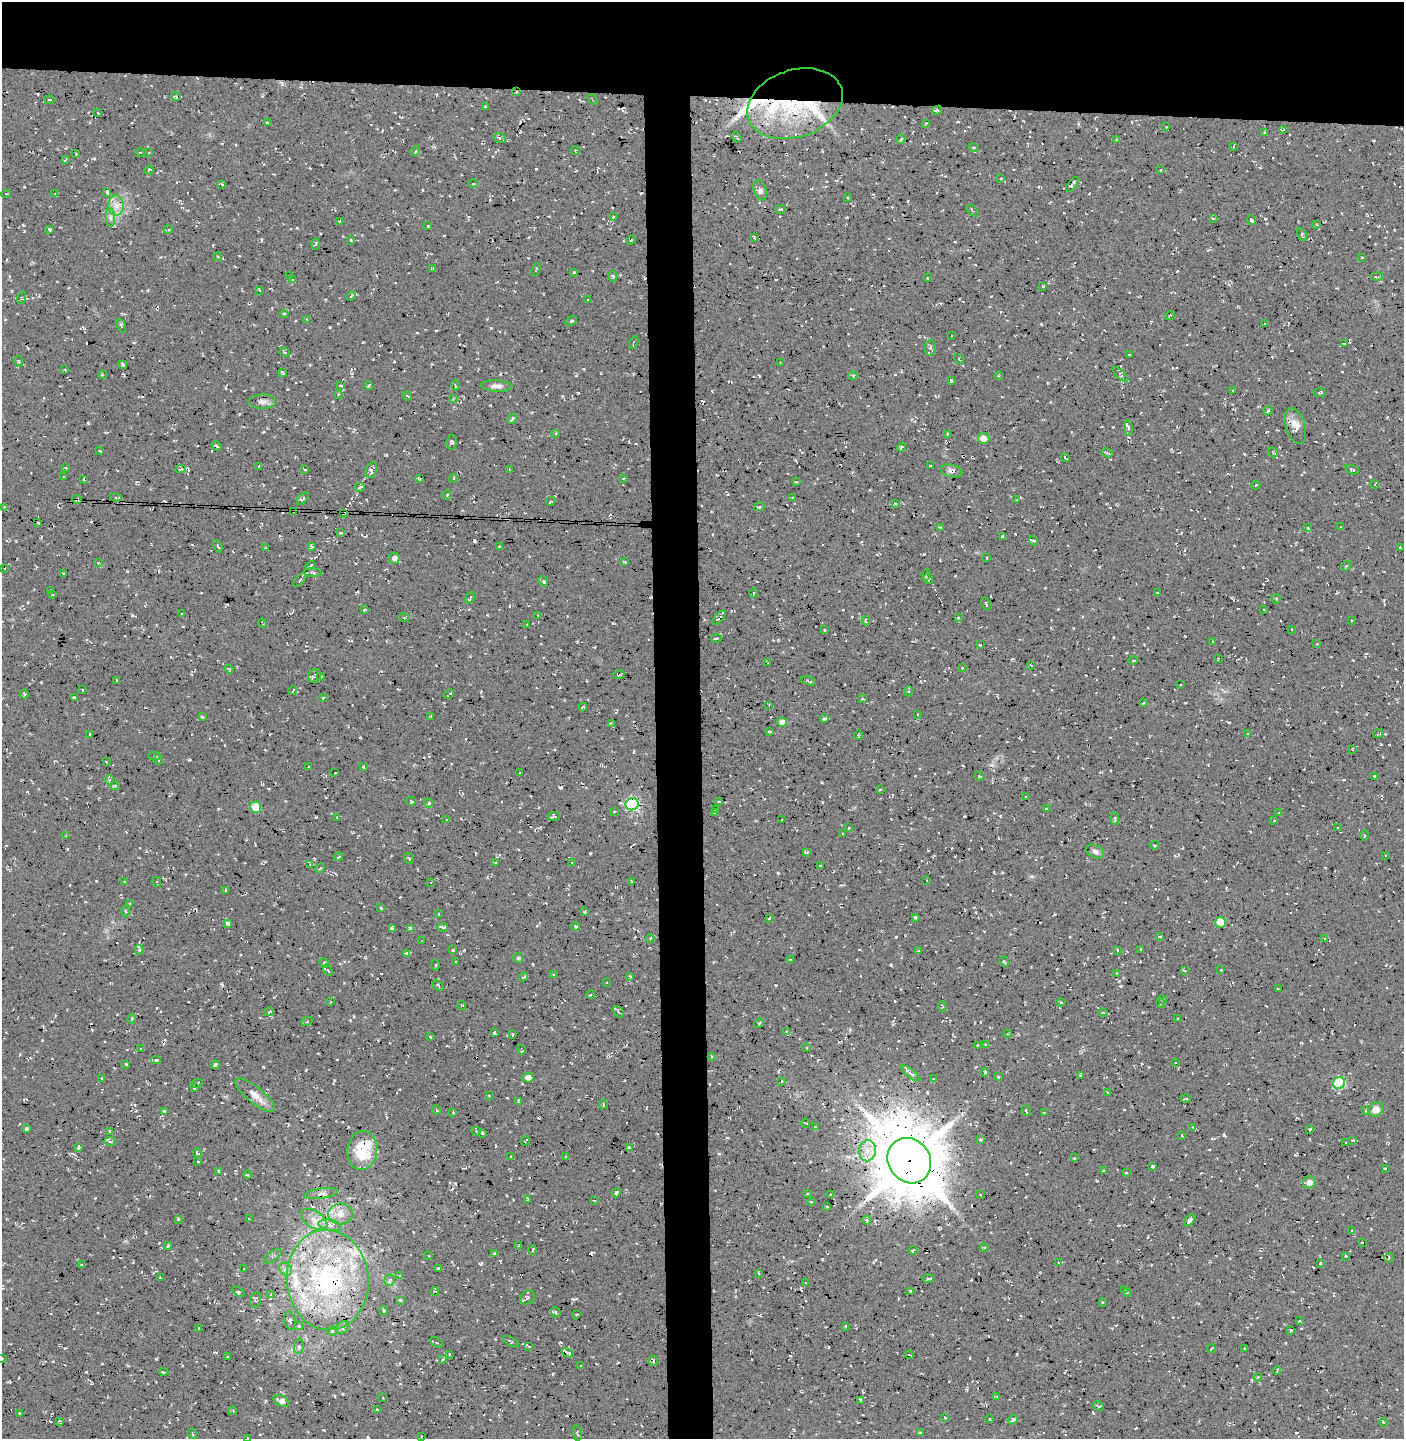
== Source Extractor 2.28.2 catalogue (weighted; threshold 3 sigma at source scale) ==
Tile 2 of 3 x 3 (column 2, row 1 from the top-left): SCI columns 1584-2985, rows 2875-4311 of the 4570 x 4319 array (HDU 1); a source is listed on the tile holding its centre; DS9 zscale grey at full resolution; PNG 1406 x 1441 px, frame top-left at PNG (2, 2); each listed source drawn as its Kron ellipse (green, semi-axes under 4 px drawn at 4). Shown black and unused: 10% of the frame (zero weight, under 3 of 4 exposures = <1% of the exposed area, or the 3 px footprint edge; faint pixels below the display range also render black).
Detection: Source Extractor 2.28.2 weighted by HDU 2 'WHT'; one run over the whole footprint, this tile lists its part. Background 0.0234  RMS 0.0058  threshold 0.0262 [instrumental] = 3 sigma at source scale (4.5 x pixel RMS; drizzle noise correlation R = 1.50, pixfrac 1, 0.0396/0.0396 arcsec/px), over >= 5 px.
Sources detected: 852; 126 cosmic-ray / hot-pixel residue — neither listed nor drawn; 24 inside a brighter listed object's ellipse — not listed separately; of the other 702, all 500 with FLUX_AUTO >= 0.513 (the completeness limit of this list) listed and drawn (202 fainter detections not listed), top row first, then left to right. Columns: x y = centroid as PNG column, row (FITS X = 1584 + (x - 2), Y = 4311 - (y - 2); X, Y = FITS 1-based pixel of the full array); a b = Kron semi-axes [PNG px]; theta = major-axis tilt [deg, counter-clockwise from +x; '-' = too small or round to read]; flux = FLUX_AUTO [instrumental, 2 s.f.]
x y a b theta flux
516 92 2 2 - 0.69
176 96 5 4 - 1
49 100 5 2 - 0.54
592 100 6 2 -54 0.54
795 104 49 33 19 61
486 106 4 3 - 0.56
937 110 5 3 - 0.68
98 113 3 2 - 0.71
268 123 3 2 - 0.74
925 124 3 2 - 0.76
1166 127 3 2 - 0.54
1284 129 3 3 - 0.8
1265 132 4 3 - 0.58
736 137 6 2 -53 0.61
500 138 6 5 - 1.2
901 139 4 3 - 0.91
1117 140 3 3 - 0.7
1234 147 4 2 - 0.74
974 148 5 3 - 0.54
415 151 5 4 - 0.91
575 151 4 3 - 0.7
149 152 4 2 - 0.54
140 153 4 3 - 0.65
76 154 3 2 - 0.69
66 160 3 2 - 0.95
149 170 5 3 - 1.2
1161 170 4 3 - 0.84
1001 178 3 2 - 0.57
473 183 5 3 - 0.59
222 184 3 3 - 1.5
1072 185 9 3 53 2.3
760 190 10 6 -74 1.9
107 192 4 3 - 0.97
6 194 5 3 - 0.63
55 194 4 3 - 0.73
848 197 3 2 - 0.67
116 206 10 7 -90 4.3
780 209 5 2 - 0.54
973 211 7 3 -42 0.73
613 217 3 3 - 1.5
110 218 9 4 -90 1.8
1213 218 4 3 - 0.62
1251 220 5 2 - 0.96
339 221 3 2 - 0.61
1316 224 3 2 - 0.54
428 226 3 3 - 0.86
50 229 3 2 - 0.66
168 230 4 3 - 0.57
1302 235 7 3 -65 1.2
754 238 3 2 - 0.68
351 240 3 2 - 0.55
631 240 5 4 - 0.79
316 244 5 3 - 0.72
217 257 4 3 - 0.72
1362 258 3 3 - 0.93
433 269 3 3 - 0.77
536 270 7 2 68 0.54
574 272 3 3 - 1.1
290 276 3 2 - 0.69
613 276 5 4 - 1
1377 277 6 2 1 0.77
927 278 3 3 - 0.62
292 280 4 3 - 0.85
1043 286 3 3 - 0.87
259 290 3 2 - 0.55
351 296 5 3 - 0.77
21 298 6 3 73 0.79
588 300 3 2 - 1
284 314 4 3 - 0.72
1170 316 5 3 - 0.58
307 319 4 3 - 1
571 321 6 3 37 0.67
1265 324 2 2 - 0.6
121 325 7 3 -63 0.72
951 335 3 2 - 0.73
634 342 6 3 66 0.79
1344 344 3 3 - 0.54
930 348 8 5 84 1.3
285 352 5 3 - 0.77
1129 355 3 2 - 0.67
959 359 5 3 - 0.53
19 362 5 3 - 0.67
781 362 4 2 - 0.53
123 365 4 3 - 1.3
65 370 4 3 - 0.6
282 373 4 3 - 0.96
102 375 4 3 - 0.58
1121 375 10 4 -44 1.4
853 376 4 4 - 0.68
998 376 4 3 - 0.64
951 380 4 3 - 2
369 385 4 3 - 0.99
455 385 5 2 - 0.7
341 386 4 2 - 0.62
496 386 16 5 -3 2.9
1233 390 2 2 - 0.65
1320 393 6 2 4 0.71
338 394 3 2 - 0.58
407 396 5 2 - 0.73
453 399 4 3 - 0.53
262 402 13 7 1 2.8
1268 411 5 3 - 0.88
512 419 6 2 53 1
1295 426 18 9 -73 5.5
1128 428 8 3 -82 1
555 433 4 3 - 0.72
947 434 3 2 - 0.55
984 438 6 5 - 5.1
452 442 7 5 80 1.2
216 446 5 3 - 1.2
902 447 4 2 - 0.92
100 451 3 2 - 0.72
1273 452 5 3 - 0.63
1107 453 5 3 - 0.78
1065 458 5 2 - 0.71
930 466 3 3 - 0.64
66 467 3 2 - 0.63
259 467 3 2 - 0.57
180 469 5 3 - 1.6
305 469 3 2 - 0.88
509 469 3 3 - 0.58
371 470 8 5 66 2.6
1352 470 7 3 -20 1
952 471 11 6 -13 2.2
63 477 3 2 - 0.53
419 478 4 2 - 0.79
453 478 4 3 - 0.85
83 479 3 2 - 0.62
623 479 3 2 - 0.7
796 482 4 3 - 0.63
1375 484 4 3 - 0.52
1256 485 4 3 - 0.93
360 487 5 3 - 2
447 495 4 2 - 0.51
116 498 6 4 -14 0.87
793 498 3 3 - 0.7
77 499 5 3 - 1.3
303 499 7 3 48 0.84
1017 500 3 3 - 0.66
551 501 4 3 - 1.3
895 504 4 3 - 0.6
5 507 4 3 - 0.77
759 507 5 3 - 0.7
294 511 4 3 - 0.81
343 513 3 3 - 1.2
38 523 3 2 - 1.4
940 527 4 3 - 0.72
1340 527 3 2 - 0.51
1308 528 3 3 - 1.2
340 533 3 3 - 1.2
1003 537 4 3 - 1.9
1033 541 5 4 - 1.3
218 546 7 3 -65 0.87
312 547 3 3 - 1.1
499 547 3 3 - 0.77
266 548 3 3 - 0.93
1400 548 3 3 - 1.3
394 558 5 5 - 2.7
987 558 3 2 - 0.51
624 562 4 3 - 0.65
98 563 3 3 - 0.73
310 566 5 3 - 1.3
1346 566 5 3 - 0.62
4 568 2 2 - 0.6
313 572 9 4 -3 1.4
63 573 3 2 - 0.68
926 574 6 2 73 0.74
928 579 5 3 - 0.62
300 580 8 3 49 1.7
543 581 5 3 - 0.9
50 590 3 2 - 0.7
753 593 4 3 - 0.67
1157 593 3 2 - 0.6
53 595 3 2 - 0.77
470 598 6 3 57 0.88
1276 599 5 3 - 0.52
986 603 6 3 -65 0.69
364 610 4 4 - 0.53
1264 610 3 2 - 0.61
182 614 3 2 - 0.52
538 615 3 2 - 0.64
404 617 5 3 - 0.59
958 617 3 3 - 1.5
719 618 9 2 48 1.2
1351 620 3 2 - 0.8
866 621 5 3 - 0.89
262 623 4 2 - 0.6
527 625 3 2 - 0.73
825 630 3 3 - 1.3
1292 630 3 2 - 0.58
716 638 5 3 - 0.61
1213 641 3 2 - 0.59
1317 644 3 2 - 0.55
980 645 3 3 - 0.53
1218 659 3 2 - 0.63
1133 660 4 3 - 0.57
768 662 3 2 - 0.61
1031 665 3 2 - 0.64
962 668 3 2 - 0.55
229 669 4 2 - 0.57
619 675 6 3 12 0.8
314 676 7 6 - 1.3
320 676 4 3 - 0.53
117 680 3 2 - 0.63
808 681 8 3 -18 0.75
1180 685 2 2 - 0.54
83 690 3 2 - 0.67
293 690 4 2 - 0.58
909 691 5 3 - 0.6
24 694 4 3 - 0.69
449 694 5 2 - 0.82
323 697 3 3 - 1.1
74 698 4 2 - 0.74
863 699 3 2 - 0.69
1143 703 3 2 - 0.6
769 705 3 2 - 0.52
583 707 4 3 - 0.98
918 714 3 2 - 0.54
430 716 3 2 - 0.53
202 717 4 3 - 0.86
824 719 4 3 - 1.8
782 722 5 4 - 3.9
611 723 4 3 - 1
770 731 4 3 - 0.63
1248 733 3 3 - 1
90 734 3 2 - 0.62
1379 734 5 2 - 0.75
858 735 5 2 - 0.79
1352 749 3 3 - 0.63
154 756 6 4 2 0.96
158 759 5 2 - 0.55
106 762 3 2 - 0.57
308 767 3 2 - 0.61
363 767 3 3 - 0.54
335 773 2 2 - 0.55
520 773 2 2 - 0.55
979 776 4 4 - 0.61
1374 776 3 3 - 0.64
109 780 5 3 - 0.86
115 786 5 3 - 0.91
880 790 3 3 - 0.67
1026 797 3 3 - 0.71
411 801 5 3 - 0.99
719 802 3 3 - 0.85
429 803 4 4 - 1.7
632 804 6 6 - 100
256 807 6 5 - 11
1046 808 3 3 - 0.89
715 809 3 2 - 0.64
615 812 3 3 - 0.6
714 813 3 2 - 0.85
1279 813 3 3 - 0.52
554 816 6 3 6 1
337 817 4 3 - 0.69
1115 818 6 3 -85 0.66
447 820 3 3 - 0.94
782 820 3 2 - 0.56
1274 820 3 3 - 0.54
848 828 3 2 - 0.67
1337 828 3 2 - 0.57
843 834 3 2 - 0.52
1364 835 5 2 - 0.64
66 836 3 2 - 0.58
1155 845 5 2 - 0.62
1095 851 9 6 -27 1.7
806 852 4 3 - 0.87
1386 856 3 2 - 0.66
339 857 5 2 - 0.87
409 858 6 3 -57 0.64
496 862 3 2 - 0.62
572 863 3 2 - 0.65
310 864 3 3 - 0.71
821 865 3 3 - 0.72
320 868 5 3 - 0.7
927 880 3 2 - 0.59
632 881 3 3 - 0.58
124 882 3 3 - 0.63
157 882 5 2 - 0.52
431 882 3 3 - 0.91
225 890 3 2 - 0.86
130 903 3 3 - 1.1
381 908 3 3 - 0.86
125 911 5 3 - 0.62
584 912 3 2 - 0.58
438 914 3 2 - 0.75
916 917 3 3 - 0.81
769 918 3 2 - 0.67
1220 922 5 5 - 11
228 924 4 3 - 1.6
575 926 4 3 - 0.82
443 927 5 3 - 1
392 928 4 2 - 1
410 928 4 3 - 2.2
1159 936 4 2 - 0.74
650 938 4 3 - 0.6
1325 939 3 3 - 1.2
422 941 3 2 - 0.64
139 950 5 4 - 0.65
453 950 3 2 - 0.83
1117 950 4 2 - 0.53
1141 950 4 2 - 0.54
918 951 3 3 - 0.82
406 953 3 3 - 1.6
518 958 5 5 - 0.81
790 960 4 3 - 0.73
456 961 3 2 - 0.52
1004 962 5 3 - 0.91
324 963 5 4 - 0.89
436 965 5 3 - 0.65
328 970 6 3 -52 0.69
1221 970 3 2 - 0.51
1184 971 4 3 - 0.8
1116 973 3 2 - 0.54
554 975 4 3 - 0.62
630 976 3 3 - 0.83
524 977 5 3 - 0.73
607 982 3 2 - 0.88
438 985 6 4 -42 0.96
1279 989 4 2 - 0.6
591 994 4 3 - 0.73
1162 1000 4 3 - 0.55
331 1001 3 2 - 0.7
1061 1003 5 3 - 0.54
1160 1003 5 3 - 0.59
462 1005 4 2 - 0.67
942 1007 5 3 - 0.6
269 1012 5 3 - 0.85
618 1012 6 2 -45 0.59
1103 1013 5 3 - 0.53
1178 1018 3 3 - 1.2
132 1019 5 4 - 0.79
307 1021 5 3 - 0.72
759 1023 5 3 - 0.64
786 1032 4 4 - 0.7
494 1033 4 3 - 0.81
1007 1034 4 4 - 0.84
513 1035 4 2 - 0.52
430 1037 3 2 - 0.62
986 1045 3 3 - 0.94
978 1046 3 2 - 0.77
141 1048 3 2 - 0.56
807 1048 3 2 - 0.77
521 1050 5 2 - 0.89
712 1056 3 3 - 0.52
156 1060 5 3 - 1.4
1175 1062 2 2 - 0.56
126 1064 3 3 - 1.6
215 1065 4 3 - 1.8
985 1072 4 3 - 1.4
911 1073 11 4 -37 1.8
1080 1075 3 2 - 0.63
998 1077 3 3 - 0.65
528 1078 5 5 - 4.6
101 1079 3 2 - 0.53
933 1079 4 4 - 0.82
782 1081 3 3 - 0.81
197 1083 6 3 17 1.1
1339 1083 6 6 - 57
194 1088 4 3 - 0.71
1107 1093 3 3 - 1.6
255 1095 24 8 -39 6
489 1095 3 2 - 0.55
1186 1099 5 2 - 0.63
519 1102 3 3 - 0.9
603 1104 5 2 - 0.52
1376 1109 8 7 - 5.1
436 1110 4 3 - 1.1
164 1111 4 3 - 1.5
1026 1111 5 2 - 0.57
1366 1111 4 3 - 0.59
453 1112 3 3 - 0.78
1044 1112 3 3 - 0.52
805 1123 4 2 - 0.8
815 1127 4 3 - 0.53
1193 1128 3 2 - 0.62
26 1129 4 3 - 0.86
1310 1129 4 2 - 0.66
109 1131 4 3 - 0.93
476 1131 5 3 - 0.76
482 1133 4 3 - 0.84
1181 1135 3 3 - 0.7
980 1140 3 2 - 0.59
1353 1140 4 3 - 0.68
110 1141 6 4 -2 0.97
526 1141 5 3 - 0.71
1346 1143 3 2 - 0.62
629 1147 3 3 - 0.69
79 1148 4 3 - 1
362 1151 19 15 83 18
867 1151 10 8 81 5.6
197 1153 5 2 - 0.72
510 1157 3 3 - 0.56
566 1157 3 3 - 0.61
1074 1158 3 3 - 0.85
198 1161 4 2 - 0.64
909 1161 24 20 -54 3900
1153 1166 3 3 - 0.99
1385 1169 3 2 - 0.8
219 1171 3 3 - 0.55
1104 1171 4 3 - 1.5
1126 1172 3 3 - 0.71
248 1175 4 3 - 0.52
1309 1182 6 6 - 3.3
616 1193 5 4 - 2.7
321 1194 16 5 8 2.7
807 1194 3 2 - 0.62
830 1194 3 3 - 0.8
981 1195 2 2 - 0.71
528 1199 3 2 - 0.52
594 1200 3 2 - 0.56
811 1201 4 3 - 0.52
827 1207 3 2 - 1.1
340 1214 12 10 5 6.4
178 1219 4 3 - 0.61
249 1219 3 2 - 0.54
314 1219 15 8 -33 5.5
867 1220 4 4 - 1.4
1190 1220 7 3 49 2.1
330 1225 11 5 -10 2.6
1351 1231 3 2 - 0.61
1362 1242 2 2 - 0.59
167 1246 4 3 - 1.9
519 1246 3 2 - 0.63
984 1247 4 3 - 0.56
533 1250 5 3 - 0.85
913 1250 4 3 - 1
495 1254 4 3 - 1.4
273 1256 10 5 37 1.3
428 1256 3 2 - 0.63
1346 1256 3 3 - 0.54
1389 1258 5 3 - 0.78
1059 1262 4 2 - 0.61
1320 1264 3 3 - 0.8
82 1265 3 3 - 0.96
244 1268 3 2 - 0.56
286 1269 7 6 - 1.8
438 1269 3 3 - 1.1
759 1273 3 2 - 0.8
400 1276 4 2 - 0.53
160 1278 3 2 - 0.81
928 1278 6 3 1 1
328 1280 50 41 -85 99
389 1280 6 5 - 2.2
805 1283 3 2 - 0.6
1124 1290 3 3 - 0.72
239 1292 7 4 -33 0.9
435 1292 4 3 - 0.68
911 1292 3 3 - 1.4
1127 1293 3 2 - 0.69
271 1294 3 3 - 0.67
527 1297 8 6 39 1.5
255 1300 8 5 77 1.3
401 1300 3 3 - 0.86
1102 1302 3 3 - 1
383 1311 5 3 - 0.64
556 1312 5 4 - 1.6
576 1314 3 2 - 0.71
290 1321 9 5 -78 1.9
1299 1321 3 3 - 0.6
299 1326 4 3 - 1.2
846 1326 3 2 - 0.78
199 1328 3 2 - 0.73
343 1328 7 5 47 1.8
1291 1330 3 3 - 1.1
332 1331 5 5 - 1.2
436 1342 7 4 -30 0.97
511 1342 9 4 -29 0.99
299 1346 8 5 84 1.2
529 1346 3 2 - 0.6
1245 1348 3 3 - 0.83
1211 1349 4 2 - 0.54
568 1353 6 3 -27 1.5
450 1354 3 3 - 0.88
910 1355 4 2 - 0.59
227 1356 3 3 - 0.54
2 1358 3 3 - 0.53
442 1360 4 3 - 0.66
653 1361 5 3 - 0.86
581 1366 3 2 - 0.76
1277 1370 4 2 - 0.56
164 1372 4 2 - 0.8
1258 1377 4 3 - 0.58
997 1397 4 3 - 0.9
383 1398 3 2 - 0.59
281 1401 8 5 -27 3.8
861 1401 4 3 - 0.9
1098 1406 6 2 -27 0.74
377 1410 3 3 - 1.6
233 1411 4 3 - 0.63
19 1413 4 3 - 0.92
945 1417 4 3 - 0.71
990 1419 4 3 - 0.54
1013 1420 5 4 - 1.5
60 1421 3 3 - 0.76
1383 1422 4 3 - 0.54
577 1433 8 3 -80 0.77
920 1433 3 3 - 0.59
193 1434 5 3 - 0.56
421 1436 2 2 - 0.52
248 1438 3 2 - 0.64
Overlapping masked pixels (flux is a lower limit): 14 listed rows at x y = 516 92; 795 104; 1072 185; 290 276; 952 471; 77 499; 294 511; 343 513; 632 804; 909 1161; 340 1214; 328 1280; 556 1312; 568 1353
Isophote crosses this tile's border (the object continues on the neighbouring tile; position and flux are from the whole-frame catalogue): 2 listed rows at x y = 2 1358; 248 1438
Unlisted compact peaks at least as high as the median listed source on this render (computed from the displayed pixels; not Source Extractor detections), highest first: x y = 1224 1135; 96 881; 132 615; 189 760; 1032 876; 263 1067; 1113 427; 1136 1428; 1120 986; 334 1080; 481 1264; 1101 772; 127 571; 1370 476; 287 389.